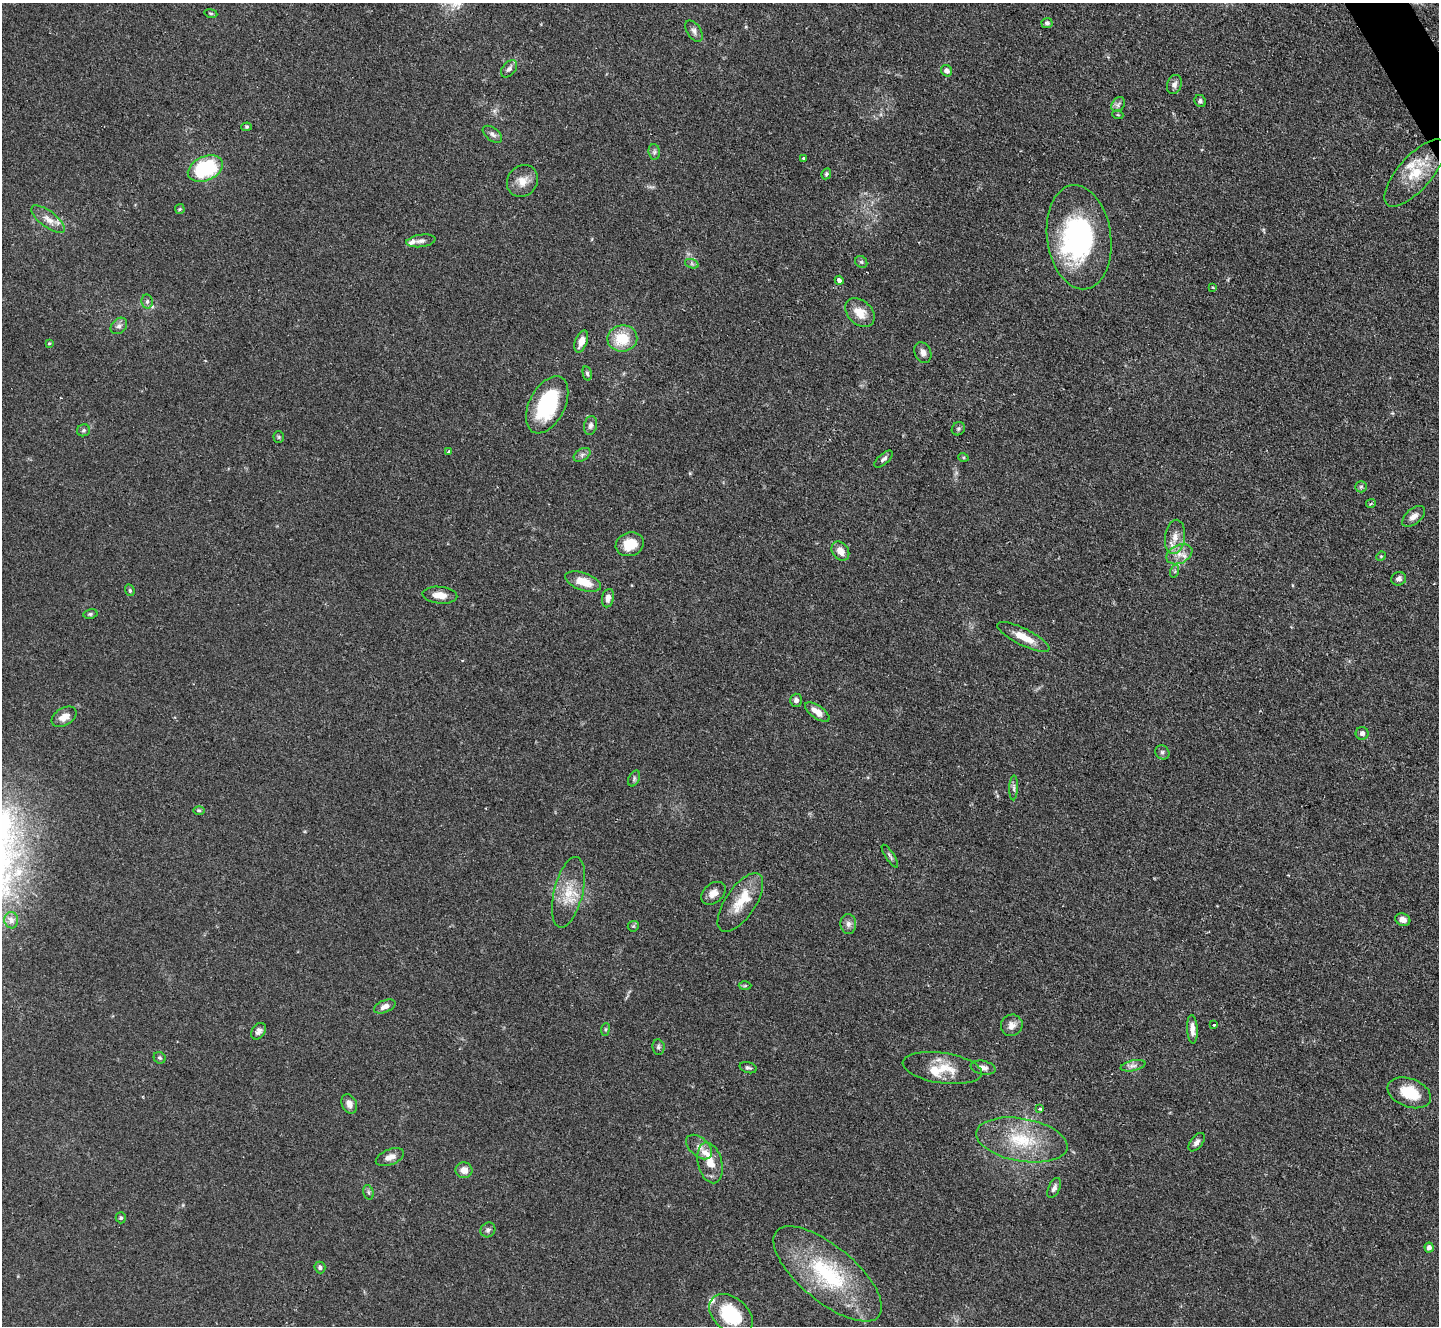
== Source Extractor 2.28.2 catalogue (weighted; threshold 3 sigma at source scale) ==
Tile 10 of 4 x 4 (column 2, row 3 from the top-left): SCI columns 1438-2874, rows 1619-2942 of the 5755 x 5746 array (HDU 1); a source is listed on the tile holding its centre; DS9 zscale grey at full resolution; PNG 1441 x 1328 px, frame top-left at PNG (2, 3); each listed source drawn as its Kron ellipse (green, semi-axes under 4 px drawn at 4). Shown black and unused: <1% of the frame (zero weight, under 2 of 3 exposures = <1% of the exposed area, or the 3 px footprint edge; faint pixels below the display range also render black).
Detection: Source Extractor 2.28.2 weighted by HDU 2 'WHT'; one run over the whole footprint, this tile lists its part. Background 0.105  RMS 0.0057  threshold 0.0256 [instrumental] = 3 sigma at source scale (4.5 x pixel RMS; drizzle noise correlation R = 1.50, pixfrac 1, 0.05/0.05 arcsec/px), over >= 5 px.
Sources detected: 111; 1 inside a brighter object's white glare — neither listed nor drawn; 6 inside a brighter listed object's ellipse — not listed separately; the other 104 listed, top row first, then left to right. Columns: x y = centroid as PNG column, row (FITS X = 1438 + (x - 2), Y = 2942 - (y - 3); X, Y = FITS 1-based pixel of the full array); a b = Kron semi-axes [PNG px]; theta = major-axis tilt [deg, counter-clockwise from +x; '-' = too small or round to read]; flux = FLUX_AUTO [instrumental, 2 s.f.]
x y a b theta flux
211 13 7 3 -9 0.68
1047 23 5 5 - 1.6
694 31 12 7 -58 2.3
509 69 10 6 50 2.2
947 71 6 5 - 2.3
1174 84 10 7 71 2.5
1200 101 6 5 - 1.4
1118 105 8 6 58 1.7
1118 115 5 3 - 0.54
247 127 5 4 - 0.77
492 134 11 6 -37 2.1
654 152 8 5 -84 1.4
803 158 3 2 - 0.77
205 169 18 12 25 45
1415 173 42 17 49 19
826 174 6 4 64 0.98
522 181 17 14 53 7.1
180 209 5 5 - 0.74
48 219 20 8 -37 5.4
1079 237 52 32 -82 85
421 241 15 6 8 2.5
861 262 6 5 - 1
692 264 7 4 -19 1.1
839 280 5 3 - 3
1213 287 4 3 - 0.71
147 301 7 5 -80 1.5
860 313 17 12 -42 9
119 326 9 7 45 2.1
622 338 15 13 8 16
581 342 11 6 69 4.9
49 343 4 3 - 0.63
923 353 11 8 -67 3.1
587 373 7 4 -77 1.2
547 405 31 18 63 45
590 425 9 6 76 1.9
958 429 7 6 - 1.2
83 430 6 6 - 1.2
279 437 5 5 - 0.69
449 451 3 3 - 0.98
582 455 9 6 30 1.8
963 457 5 3 - 0.61
884 459 11 5 41 1.9
1361 487 6 5 - 1
1371 503 5 3 - 0.66
1414 516 13 7 41 3.5
1175 537 17 10 83 6.1
630 544 14 11 19 11
840 551 10 8 -53 4.9
1179 554 14 9 25 5.4
1381 556 5 4 - 0.57
1175 571 6 4 72 0.86
1399 579 7 6 - 2.3
583 582 19 8 -19 11
130 590 6 4 -70 0.83
440 595 17 8 -5 5.5
608 598 9 6 78 3.3
90 614 7 5 10 1
1023 637 29 8 -27 10
796 700 6 5 - 2.1
817 712 14 6 -34 5.7
64 717 13 8 32 4.9
1362 733 6 6 - 1.9
1162 752 7 6 - 1.5
634 778 8 5 65 1.2
1014 788 12 4 87 1.7
199 810 6 4 -1 0.8
890 856 13 3 -57 1.3
568 892 36 14 76 15
713 893 14 9 39 4.3
740 902 34 15 56 14
11 920 8 7 - 1.9
1403 920 8 6 -18 3.5
848 924 10 8 -89 2.7
633 926 6 5 - 0.8
745 986 6 4 1 0.79
385 1006 11 6 23 3.3
1012 1025 11 10 - 3.9
1214 1025 3 3 - 1.8
1192 1029 14 5 -87 3.9
605 1030 6 4 84 0.82
259 1031 9 6 53 2.2
658 1047 7 6 - 1.4
160 1058 6 5 - 1.1
1133 1066 12 5 13 2.4
748 1068 9 5 -17 1.3
942 1068 40 15 -8 16
983 1068 12 6 -12 3.1
1409 1093 22 14 -20 17
349 1104 10 7 -66 3.4
1040 1109 3 3 - 2.3
1022 1140 46 21 -10 31
1197 1142 10 6 51 2.4
699 1147 15 9 -41 3.8
390 1157 15 8 21 4.2
710 1163 21 12 -76 8.9
464 1170 8 8 - 4.8
1054 1188 10 5 65 2.1
368 1192 7 5 -73 1.1
121 1218 5 5 - 1
488 1230 8 7 - 1.5
1429 1248 5 4 - 2.3
320 1267 6 5 - 1.4
828 1274 66 27 -40 61
731 1314 24 17 -40 32